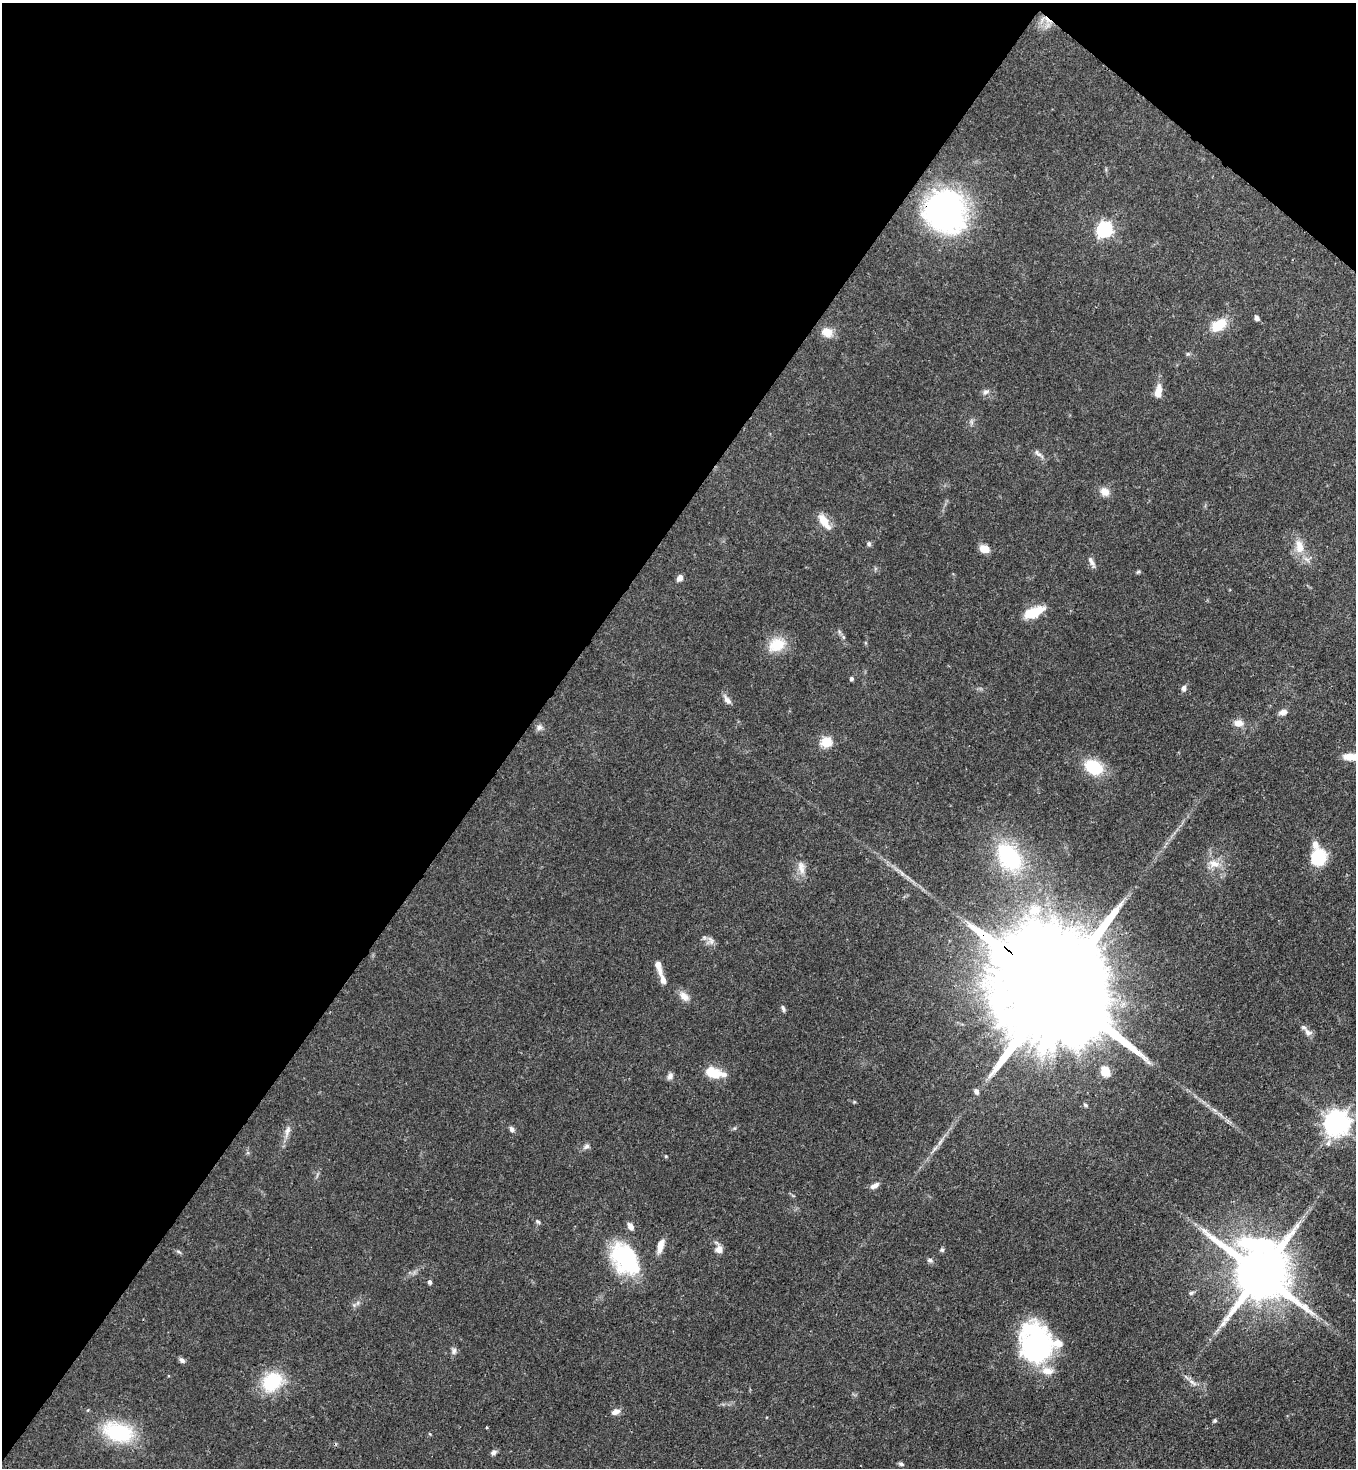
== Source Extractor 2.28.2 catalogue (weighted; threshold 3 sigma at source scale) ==
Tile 2 of 4 x 4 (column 2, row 1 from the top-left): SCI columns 1582-2935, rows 4457-5922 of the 6007 x 5984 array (HDU 1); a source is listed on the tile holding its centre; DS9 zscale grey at full resolution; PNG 1358 x 1470 px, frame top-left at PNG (2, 3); no overlay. Shown black and unused: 41% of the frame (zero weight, under 3 of 4 exposures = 7% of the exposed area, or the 3 px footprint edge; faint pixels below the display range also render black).
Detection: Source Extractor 2.28.2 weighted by HDU 2 'WHT'; one run over the whole footprint, this tile lists its part. Background 0.0856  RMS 0.0039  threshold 0.0178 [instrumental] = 3 sigma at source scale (4.5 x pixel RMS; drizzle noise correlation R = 1.50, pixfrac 1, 0.05/0.05 arcsec/px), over >= 5 px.
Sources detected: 84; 2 inside a brighter object's white glare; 1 cosmic-ray / hot-pixel residue — not listed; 3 inside a brighter listed object's ellipse — not listed separately; the other 78 listed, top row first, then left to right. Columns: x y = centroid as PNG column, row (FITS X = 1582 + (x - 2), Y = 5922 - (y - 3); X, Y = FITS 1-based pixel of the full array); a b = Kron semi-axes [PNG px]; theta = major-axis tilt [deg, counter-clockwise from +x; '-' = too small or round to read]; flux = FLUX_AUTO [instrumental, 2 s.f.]
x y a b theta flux
1048 25 10 6 49 2.1
945 211 45 41 -60 95
1104 230 7 6 - 110
1257 318 6 5 - 1.3
1219 325 19 12 33 9.4
827 332 14 12 -24 4.4
1188 354 6 5 - 0.59
1158 391 20 9 80 4
986 392 10 6 18 1.3
972 422 7 4 -71 0.84
1038 453 15 5 -42 1.6
1105 492 12 11 - 3.3
824 521 19 8 -55 6
869 544 6 6 - 0.86
1299 546 21 11 -78 6.4
984 549 10 7 -15 4.6
1092 562 16 5 -64 1.5
1138 572 6 4 42 0.55
680 578 7 6 - 2.1
1034 612 20 9 23 12
843 637 6 5 - 0.68
777 645 24 18 25 9.3
851 678 5 4 - 0.89
1184 688 7 6 - 1.6
727 700 15 6 -54 1.9
1283 712 10 7 17 2.1
1238 723 13 10 -2 3.2
539 727 9 7 33 1.5
826 742 6 5 - 28
1351 757 20 8 -1 6.3
1093 767 16 12 -29 18
1315 844 12 9 -81 2.6
1009 857 37 25 -53 35
1318 858 13 11 72 23
1214 864 19 10 -13 4.5
801 868 19 10 -80 3.8
1034 910 20 17 16 11
711 940 13 7 -54 2
658 965 7 6 - 2.6
663 980 12 6 -70 2.5
1051 986 68 24 -40 25000
684 996 16 9 -43 3.3
783 1009 8 4 -70 0.94
1308 1032 14 8 -37 2.2
1105 1071 13 10 -65 5.3
714 1073 21 10 -15 10
670 1076 9 7 53 1.5
976 1091 8 6 -66 1.5
1214 1110 9 3 -44 1.2
1336 1123 8 8 - 410
512 1129 7 5 -51 1.4
287 1131 19 6 75 2.8
1328 1143 9 6 86 1.4
586 1146 9 6 38 1.3
875 1185 12 6 29 2
538 1221 7 5 -37 0.77
630 1226 8 6 -60 2.4
660 1246 18 7 74 3.8
719 1249 9 8 - 2.8
942 1250 6 5 - 0.75
179 1252 7 4 -36 0.66
624 1259 40 26 -54 36
930 1260 7 6 - 1.1
1260 1273 19 16 -55 3000
430 1282 5 4 - 1
1191 1293 6 5 - 0.72
358 1303 7 4 88 0.87
1036 1344 42 32 -80 64
454 1351 9 7 90 1.4
182 1360 8 5 -46 1.3
272 1382 26 20 40 20
1192 1382 18 5 -42 2.2
616 1412 11 7 21 2.2
1214 1421 5 5 - 0.69
486 1427 3 2 - 0.36
118 1432 34 20 -16 29
494 1452 8 6 31 1.2
901 1464 8 4 -16 0.82
Overlapping masked pixels (flux is a lower limit): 3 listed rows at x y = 1048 25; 945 211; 1051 986
Isophote crosses this tile's border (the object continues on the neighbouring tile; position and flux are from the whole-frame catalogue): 1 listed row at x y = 1351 757